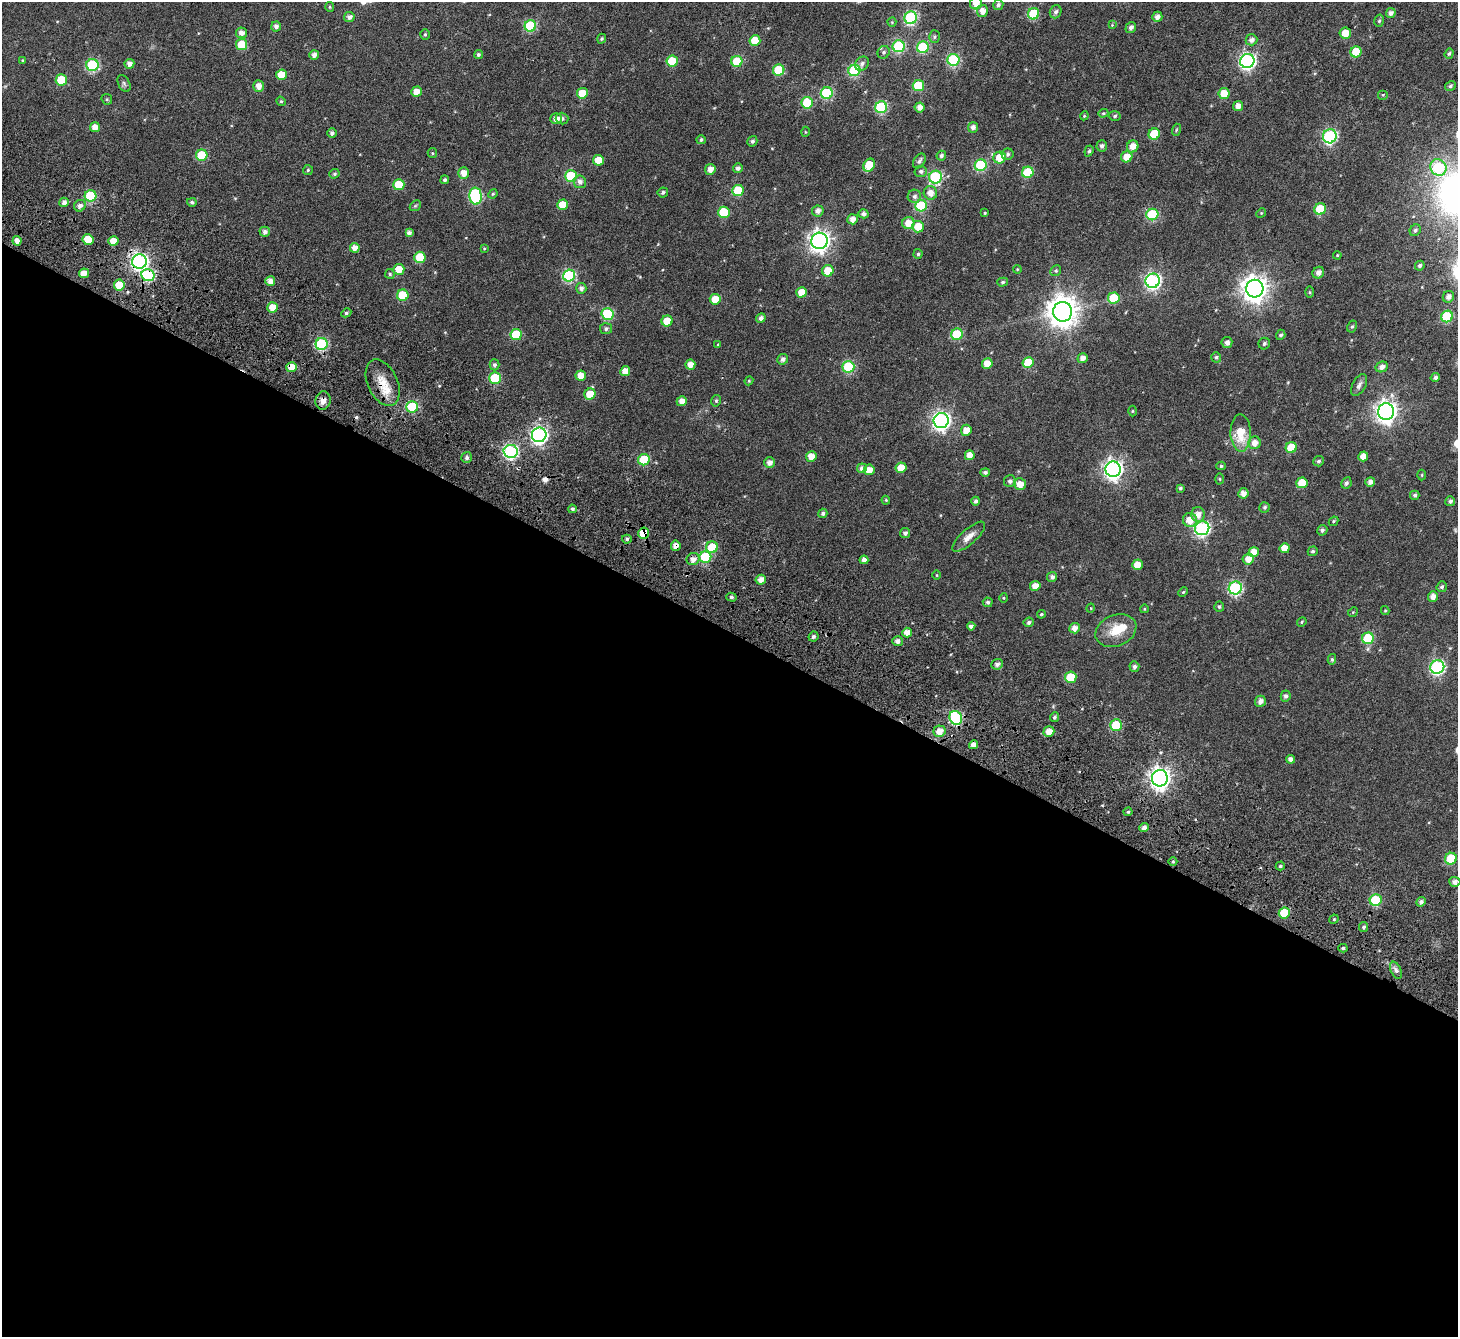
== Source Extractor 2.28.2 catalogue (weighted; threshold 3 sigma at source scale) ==
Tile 14 of 4 x 4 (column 2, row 4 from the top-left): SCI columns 1632-3087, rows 489-1823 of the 6169 x 6251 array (HDU 1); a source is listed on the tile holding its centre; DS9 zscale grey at full resolution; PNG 1460 x 1339 px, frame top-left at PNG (2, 2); each listed source drawn as its Kron ellipse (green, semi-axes under 4 px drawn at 4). Shown black and unused: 53% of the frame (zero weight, under 4 of 7 exposures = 11% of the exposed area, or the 3 px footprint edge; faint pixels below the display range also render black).
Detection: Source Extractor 2.28.2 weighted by HDU 2 'WHT'; one run over the whole footprint, this tile lists its part. Background 0.0168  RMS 0.0054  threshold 0.0222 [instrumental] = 3 sigma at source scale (4.09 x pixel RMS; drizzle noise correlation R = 1.36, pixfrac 0.8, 0.0396/0.0396 arcsec/px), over >= 5 px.
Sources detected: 310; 1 too faint to see at this stretch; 1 inside a brighter object's white glare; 2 cosmic-ray / hot-pixel residue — neither listed nor drawn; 1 inside a brighter listed object's ellipse — not listed separately; the other 305 listed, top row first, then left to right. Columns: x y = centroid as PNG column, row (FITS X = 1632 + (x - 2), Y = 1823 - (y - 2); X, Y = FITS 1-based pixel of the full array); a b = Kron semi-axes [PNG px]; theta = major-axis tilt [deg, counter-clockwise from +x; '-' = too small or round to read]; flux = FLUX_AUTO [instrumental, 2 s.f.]
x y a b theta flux
976 3 6 6 - 4
998 5 5 5 - 1.1
330 7 5 4 - 0.55
982 11 6 5 - 3.6
1056 12 7 5 70 1.2
1391 13 5 4 - 1.9
1033 14 6 5 - 22
349 17 5 5 - 1.6
1157 17 5 5 - 2.4
911 18 6 6 - 54
1379 21 6 4 75 0.71
892 22 4 4 - 0.45
1112 25 4 4 - 0.37
530 26 6 5 - 30
276 27 5 5 - 1.8
1131 28 6 5 - 1.6
241 33 5 5 - 2.4
1345 33 6 5 - 6
425 34 5 4 - 0.58
934 37 6 5 - 0.8
602 39 5 4 - 0.61
755 40 5 5 - 8.7
1251 40 6 5 - 1.7
242 44 5 5 - 13
899 46 6 6 - 43
923 47 6 5 - 31
884 52 6 6 - 1
1356 52 5 5 - 13
478 54 5 4 - 0.98
1449 54 5 4 - 0.85
314 55 5 4 - 2.3
22 60 4 3 - 0.37
953 60 6 6 - 43
672 61 5 5 - 14
737 61 5 5 - 14
1247 61 7 7 - 110
129 64 5 4 - 2.1
862 64 7 6 - 1.6
92 65 6 6 - 36
779 70 6 5 - 18
854 70 6 5 - 36
281 75 5 5 - 6.5
61 80 6 5 - 15
124 83 9 5 -63 1.1
259 86 5 5 - 3.3
918 86 6 5 - 19
1450 86 5 4 - 0.84
417 92 5 5 - 4
582 93 5 5 - 8.7
827 93 6 6 - 31
1224 94 5 5 - 8.1
1383 95 5 5 - 0.58
107 99 6 5 - 0.58
281 101 5 4 - 0.53
807 103 6 5 - 17
1238 106 5 5 - 2.9
881 107 6 6 - 40
920 107 5 5 - 2.7
1103 113 5 4 - 0.54
1084 116 4 3 - 0.42
1115 116 6 4 5 0.86
556 119 6 5 - 3.3
562 119 6 5 - 1.1
95 127 5 5 - 3.3
973 127 5 5 - 1.9
1176 130 6 3 72 0.51
805 132 5 3 - 0.4
332 133 5 4 - 1.2
1154 134 6 5 - 13
1330 136 7 6 - 67
701 140 5 4 - 0.94
752 141 5 4 - 1.1
1102 146 5 5 - 1.5
1133 146 6 5 - 3.7
1089 151 5 4 - 0.83
432 153 5 4 - 0.55
1008 154 6 5 - 1.1
202 155 6 5 - 17
941 156 5 4 - 1.2
1000 157 6 6 - 7.7
1127 157 6 5 - 4.9
598 160 5 5 - 8.4
919 161 8 5 57 1.2
869 165 7 5 58 12
981 165 6 6 - 33
1438 167 9 7 -47 35
738 168 5 4 - 1.4
710 169 5 5 - 3
308 170 5 5 - 0.66
921 171 6 5 - 0.98
1028 172 6 5 - 19
464 173 5 5 - 3.7
334 174 5 4 - 0.77
571 176 6 5 - 21
935 177 6 6 - 46
445 180 4 4 - 0.91
580 182 6 6 - 2.1
399 185 5 5 - 11
738 190 5 5 - 19
663 192 5 5 - 0.96
930 193 7 6 - 3.4
493 194 5 4 - 0.54
91 196 6 5 - 29
476 196 8 6 -86 47
914 196 7 6 - 1.2
64 202 5 4 - 1.9
192 202 5 4 - 0.94
563 205 5 5 - 7.6
80 206 6 5 - 1.9
415 206 6 4 43 0.68
921 206 6 5 - 29
1320 209 6 5 - 17
818 211 6 5 - 2.2
724 212 6 5 - 16
985 213 4 3 - 0.44
1261 213 5 4 - 0.46
863 214 5 4 - 1.7
1152 214 6 5 - 32
853 219 5 5 - 2.9
908 223 6 6 - 5
918 227 6 5 - 7.1
1415 230 6 5 - 0.98
265 232 5 5 - 1.6
409 233 4 4 - 1.7
88 240 5 5 - 11
17 241 5 4 - 2.5
113 241 5 5 - 5
819 241 8 8 - 250
355 248 5 5 - 3
484 248 4 3 - 0.44
918 254 5 4 - 0.71
1337 255 4 3 - 0.37
420 257 5 5 - 12
139 261 7 7 - 130
1420 266 5 4 - 1
399 269 5 5 - 6.3
1017 269 4 3 - 0.36
828 271 6 5 - 7.6
1056 271 6 5 - 0.77
84 273 5 4 - 4
1318 273 6 5 - 2.4
390 274 5 5 - 0.7
148 275 6 6 - 37
569 276 6 6 - 44
270 281 5 5 - 2.7
1153 281 7 7 - 100
1003 282 5 4 - 0.69
119 285 5 5 - 12
581 288 5 5 - 1.8
1255 289 9 8 - 430
801 292 5 5 - 6.1
1310 292 6 4 -89 0.46
403 295 6 5 - 19
1448 297 6 5 - 2
1114 298 6 5 - 13
715 299 5 5 - 6.8
273 307 5 5 - 5.4
1063 312 10 9 - 660
346 313 5 4 - 0.88
608 314 6 6 - 32
1447 316 6 5 - 26
761 318 5 4 - 1.7
667 321 5 5 - 8
1352 327 6 4 61 0.72
606 329 6 5 - 1.2
516 334 5 5 - 19
957 334 6 5 - 23
1281 335 5 4 - 1
1227 343 5 5 - 1.7
322 344 6 6 - 45
1264 344 6 5 - 0.96
718 345 4 4 - 0.39
1216 357 5 5 - 0.87
1083 358 5 4 - 2.7
783 359 5 5 - 1.7
1028 363 5 5 - 13
987 364 5 5 - 6
494 365 5 5 - 1.1
690 365 5 5 - 3.1
292 367 5 5 - 5.2
848 367 6 6 - 35
1382 367 6 5 - 2.1
625 371 5 4 - 4
581 376 5 5 - 5
1435 377 5 4 - 1.2
495 378 6 5 - 22
749 381 4 4 - 0.5
383 383 25 15 -65 8.2
1359 385 12 6 61 1.8
590 394 6 5 - 8.5
323 401 9 7 79 2.8
682 401 5 5 - 3
716 401 6 4 76 0.72
412 407 6 5 - 32
1133 411 5 3 - 0.43
1386 412 8 8 - 270
941 421 7 7 - 160
966 430 5 5 - 4.3
1241 433 18 10 -88 10
539 435 7 7 - 130
1255 443 6 6 - 3.2
1291 447 5 5 - 10
511 451 7 6 - 79
970 455 5 5 - 3.5
811 456 5 5 - 4.4
1363 456 5 4 - 3.4
467 457 5 5 - 1.2
644 460 6 5 - 19
1319 461 5 5 - 0.93
769 463 5 5 - 2.5
1221 466 5 4 - 0.64
862 468 5 4 - 1.7
901 468 5 5 - 6.3
1113 469 8 7 - 190
869 470 5 5 - 4.5
985 472 5 4 - 1.1
1422 475 5 3 - 0.45
1220 479 5 3 - 0.46
1010 481 6 6 - 1.4
1370 482 5 4 - 2.1
1302 483 5 5 - 8.4
1346 483 6 5 - 1.2
1020 484 6 5 - 4.6
1180 488 4 3 - 0.8
1243 493 5 5 - 2.7
1415 495 5 4 - 1
886 500 4 3 - 0.47
976 501 4 4 - 1.2
1450 501 5 4 - 1.2
1265 507 5 5 - 0.88
572 509 4 4 - 1
823 513 5 4 - 1.1
1198 514 7 7 - 3.1
1190 520 7 7 - 5.1
1333 521 5 4 - 0.59
1202 528 7 7 - 84
1322 530 5 5 - 1.2
643 533 6 5 - 13
905 533 5 5 - 1.5
969 537 21 7 41 3.9
627 539 5 4 - 0.93
676 546 5 5 - 3.1
712 547 6 5 - 15
1285 548 5 5 - 5.2
1313 551 5 4 - 0.83
1254 552 5 5 - 4.2
705 557 6 6 - 27
693 559 6 6 - 2.7
1248 559 6 5 - 4
864 560 4 4 - 2
1137 565 5 5 - 4.6
937 575 5 3 - 0.34
1052 577 5 5 - 1.4
761 580 5 4 - 3.2
1035 586 5 5 - 3.4
1442 587 5 5 - 0.99
1235 588 7 6 - 56
1183 592 5 3 - 0.5
1433 596 5 5 - 2.7
731 597 5 4 - 0.92
1003 598 5 3 - 0.39
988 602 5 4 - 0.92
1219 607 5 5 - 0.85
1091 608 4 3 - 0.31
1144 609 4 3 - 0.35
1385 610 4 4 - 0.48
1353 612 5 4 - 0.51
1041 614 4 3 - 0.58
1029 622 5 4 - 1.2
1302 622 5 4 - 0.56
971 626 4 4 - 1.7
1075 628 5 5 - 2.7
1116 631 21 15 23 8.8
907 632 5 5 - 3.5
813 637 5 4 - 0.96
1368 638 6 5 - 22
898 641 5 5 - 2
1332 659 5 4 - 0.65
997 664 6 5 - 1.4
1134 667 5 5 - 1.4
1437 667 7 6 - 73
1071 677 6 5 - 13
1286 696 5 5 - 1.2
1260 701 5 5 - 2.3
1054 717 5 4 - 1.1
956 718 7 6 - 47
1116 725 6 5 - 22
939 731 6 5 - 4.3
1049 732 5 5 - 4.4
974 745 4 4 - 2.7
1291 759 4 4 - 2
1160 778 8 8 - 250
1128 812 4 4 - 0.56
1144 828 5 4 - 1.8
1451 859 6 5 - 18
1173 861 4 3 - 0.5
1280 866 4 4 - 0.66
1455 882 5 5 - 2
1376 900 6 5 - 26
1421 902 5 4 - 1.3
1284 913 5 5 - 12
1334 919 5 4 - 0.52
1364 927 5 4 - 1.2
1343 948 4 4 - 0.84
1396 970 9 5 -65 1.4
Overlapping masked pixels (flux is a lower limit): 10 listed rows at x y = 88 240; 139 261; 148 275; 292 367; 383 383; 323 401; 412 407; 643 533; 676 546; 974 745
Isophote crosses this tile's border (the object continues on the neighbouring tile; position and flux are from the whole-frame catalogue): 1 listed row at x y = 976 3